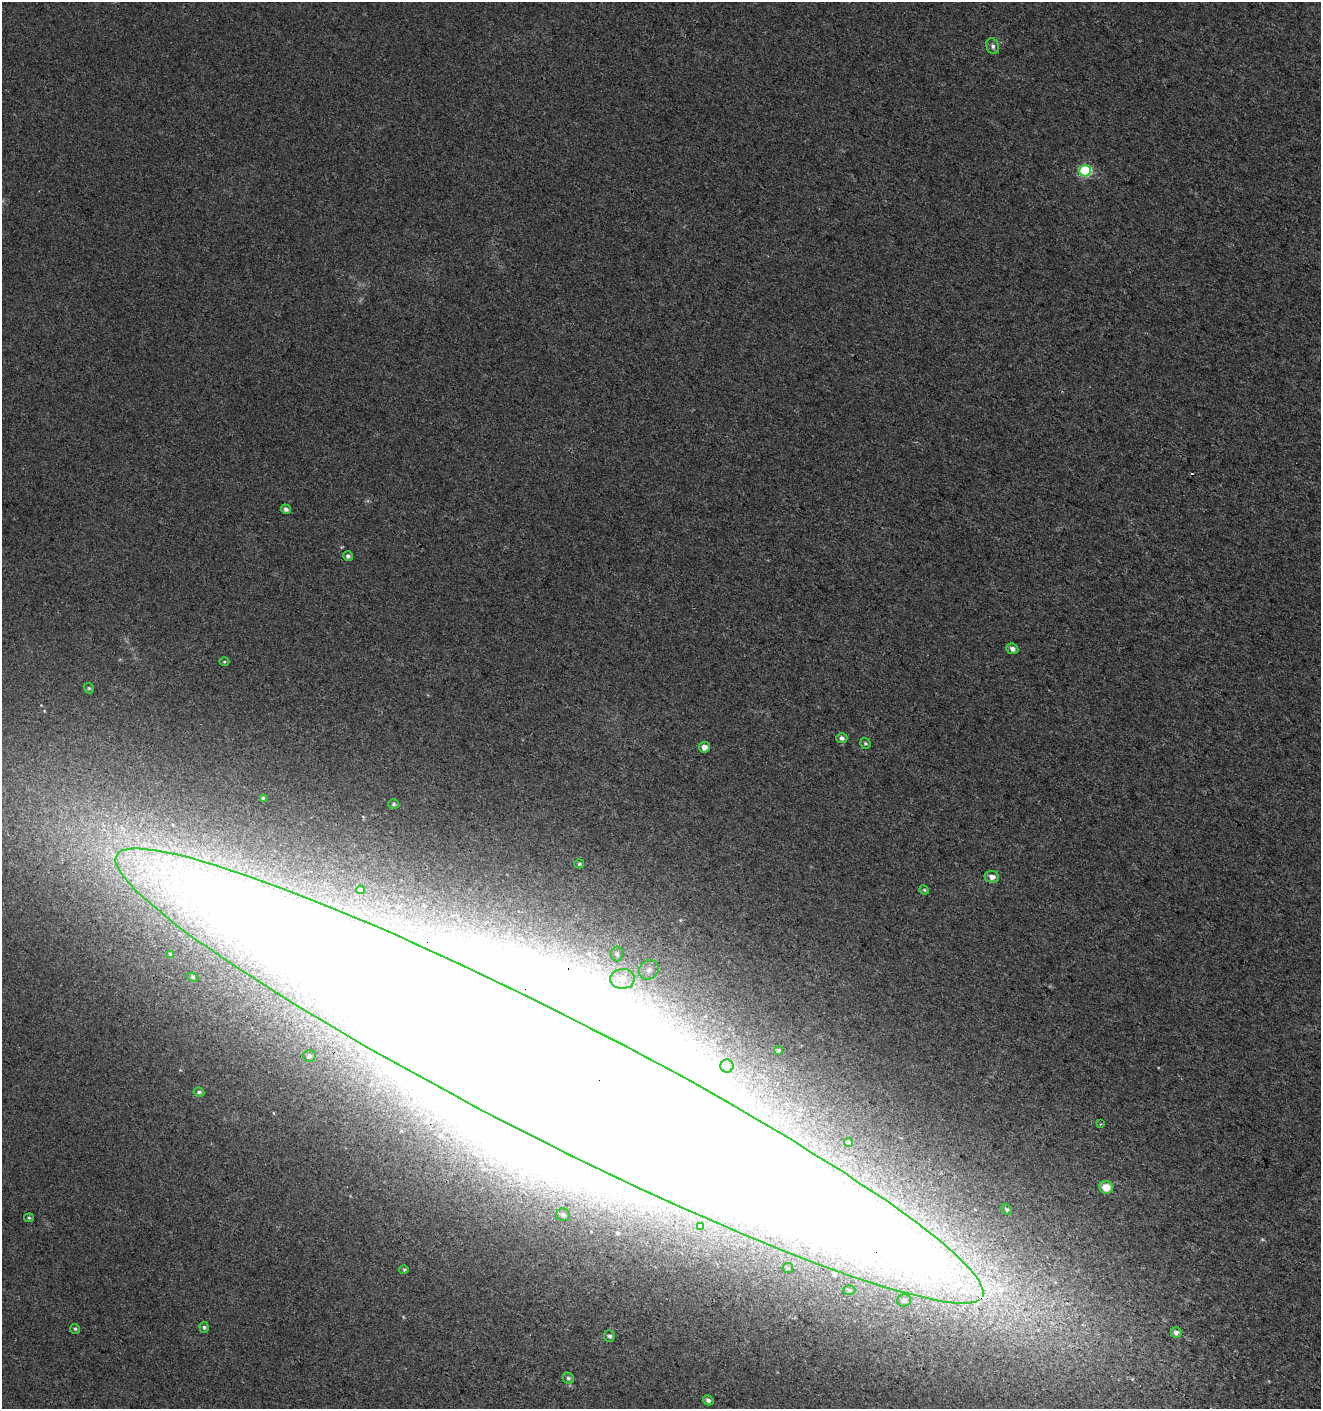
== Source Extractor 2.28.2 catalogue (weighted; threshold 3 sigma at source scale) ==
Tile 6 of 4 x 4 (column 2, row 2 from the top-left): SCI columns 1527-2845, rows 2827-4233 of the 5763 x 5641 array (HDU 1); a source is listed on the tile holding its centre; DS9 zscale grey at full resolution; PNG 1323 x 1411 px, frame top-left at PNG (2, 2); each listed source drawn as its Kron ellipse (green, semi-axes under 4 px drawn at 4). Shown black and unused: <1% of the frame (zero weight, under 3 of 4 exposures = <1% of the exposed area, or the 3 px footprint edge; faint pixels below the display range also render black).
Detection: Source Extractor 2.28.2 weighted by HDU 2 'WHT'; one run over the whole footprint, this tile lists its part. Background 0.00829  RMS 0.0041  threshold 0.0184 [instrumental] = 3 sigma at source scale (4.5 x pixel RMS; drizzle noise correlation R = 1.50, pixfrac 1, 0.0396/0.0396 arcsec/px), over >= 5 px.
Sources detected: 49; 5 inside a brighter object's white glare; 1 cosmic-ray / hot-pixel residue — neither listed nor drawn; the other 43 listed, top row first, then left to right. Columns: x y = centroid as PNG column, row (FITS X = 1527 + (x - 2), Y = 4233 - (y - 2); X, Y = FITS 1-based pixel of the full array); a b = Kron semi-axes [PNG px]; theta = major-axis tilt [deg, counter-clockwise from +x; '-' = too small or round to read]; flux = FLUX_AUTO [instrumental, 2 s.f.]
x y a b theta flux
993 46 8 6 -72 1.3
1085 171 6 5 - 40
286 509 5 4 - 1.3
348 556 5 4 - 1.2
1012 649 6 5 - 1.7
224 662 5 3 - 0.46
89 688 5 4 - 0.54
842 738 5 5 - 1.4
865 743 6 5 - 0.68
704 747 5 5 - 2.5
263 798 4 4 - 0.5
393 804 5 4 - 0.59
579 864 5 4 - 0.65
992 877 7 6 - 2.3
360 890 4 4 - 0.99
924 890 5 4 - 0.56
170 954 4 3 - 0.42
617 954 7 6 - 1.2
649 970 10 9 - 2.6
193 977 6 4 -23 0.58
622 979 12 10 4 4.3
778 1050 4 4 - 0.58
309 1056 6 6 - 1.1
727 1066 6 6 - 1.3
549 1076 486 61 -27 7000
199 1092 5 4 - 0.95
1100 1124 4 3 - 0.35
848 1142 4 4 - 0.54
1106 1187 7 6 - 6.2
1007 1209 6 4 -48 0.77
563 1215 7 6 - 1.5
29 1218 5 4 - 0.52
700 1227 3 3 - 0.61
788 1268 5 5 - 0.68
404 1270 5 4 - 0.52
849 1290 6 5 - 0.78
904 1300 7 6 - 1.2
204 1327 5 4 - 0.77
75 1329 5 5 - 0.67
1176 1333 5 5 - 1.7
609 1336 6 5 - 0.92
568 1378 6 5 - 0.85
708 1400 5 4 - 1.2
Overlapping masked pixels (flux is a lower limit): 1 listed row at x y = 549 1076
Isophote crosses this tile's border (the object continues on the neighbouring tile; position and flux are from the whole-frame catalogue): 1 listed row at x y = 549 1076